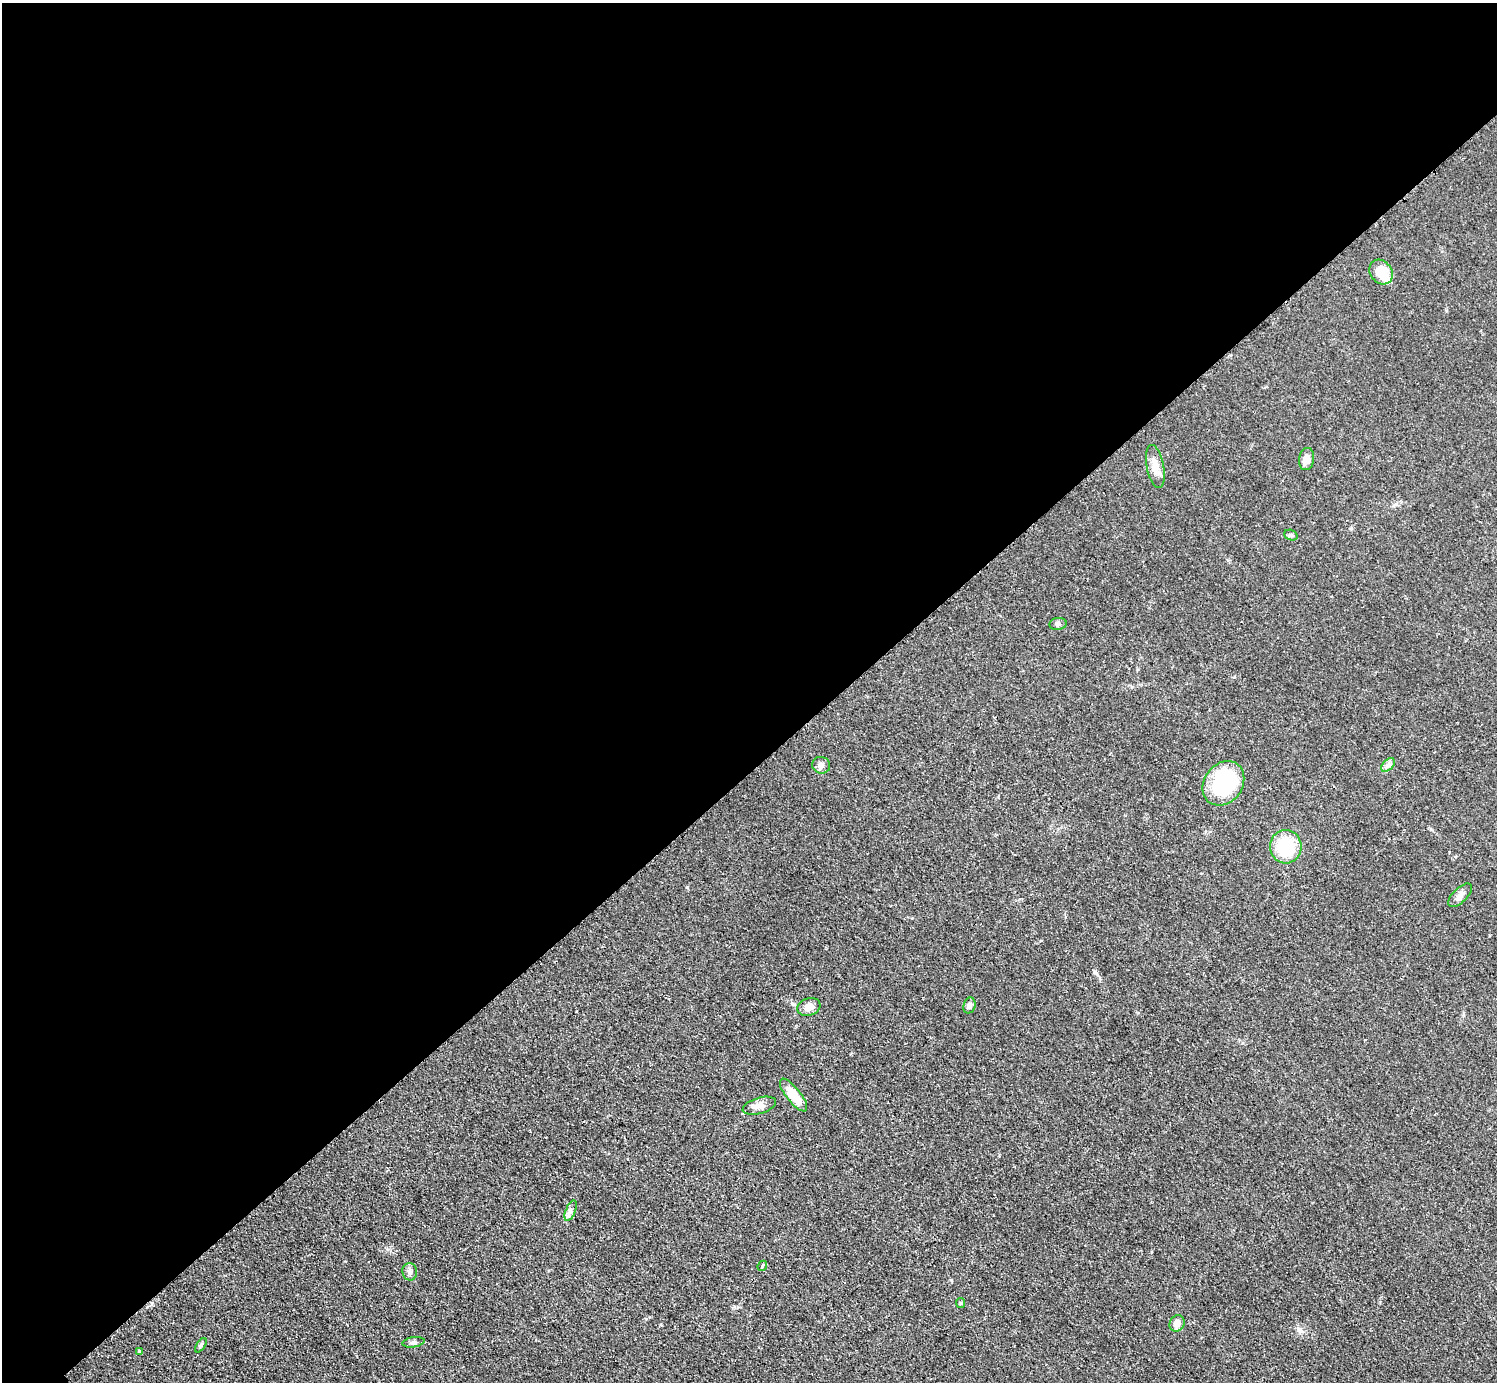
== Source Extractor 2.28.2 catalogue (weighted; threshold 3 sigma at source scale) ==
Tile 2 of 4 x 4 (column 2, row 1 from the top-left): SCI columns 1503-2997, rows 4448-5827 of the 5989 x 5988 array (HDU 1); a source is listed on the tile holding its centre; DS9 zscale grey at full resolution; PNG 1499 x 1384 px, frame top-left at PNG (2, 3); each listed source drawn as its Kron ellipse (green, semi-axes under 4 px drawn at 4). Shown black and unused: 56% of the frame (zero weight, under 2 of 3 exposures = <1% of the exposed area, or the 3 px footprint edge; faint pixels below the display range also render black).
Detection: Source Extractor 2.28.2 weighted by HDU 2 'WHT'; one run over the whole footprint, this tile lists its part. Background 0.05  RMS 0.0069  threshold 0.0312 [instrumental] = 3 sigma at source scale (4.5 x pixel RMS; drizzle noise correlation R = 1.50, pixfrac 1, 0.05/0.05 arcsec/px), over >= 5 px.
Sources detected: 24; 1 inside a brighter object's white glare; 1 cosmic-ray / hot-pixel residue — neither listed nor drawn; the other 22 listed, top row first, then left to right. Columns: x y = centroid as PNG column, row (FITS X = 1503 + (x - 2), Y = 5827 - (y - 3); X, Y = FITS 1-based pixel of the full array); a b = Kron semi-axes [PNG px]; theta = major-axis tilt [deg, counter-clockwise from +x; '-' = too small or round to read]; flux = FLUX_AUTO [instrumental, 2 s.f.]
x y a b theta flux
1381 272 13 10 -53 13
1306 459 11 7 82 6.7
1155 466 22 8 -79 7.9
1291 535 7 5 -20 1.2
1058 624 9 6 7 1.7
821 765 9 8 - 2.6
1388 765 8 5 44 2.1
1223 783 24 19 54 61
1286 847 17 15 -85 33
1460 895 15 7 44 3.6
969 1006 8 6 73 2.3
809 1007 12 8 19 5.5
794 1095 20 7 -52 15
759 1106 17 8 16 4.9
571 1211 11 5 68 2.4
762 1266 5 3 - 1.1
410 1272 9 7 -81 2.4
961 1303 5 4 - 0.96
1177 1323 9 7 63 5.2
413 1342 11 5 9 1.9
201 1345 8 4 55 1.4
140 1351 3 3 - 3
Unlisted compact peaks at least as high as the median listed source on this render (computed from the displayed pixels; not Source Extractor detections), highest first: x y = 687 887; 1095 972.